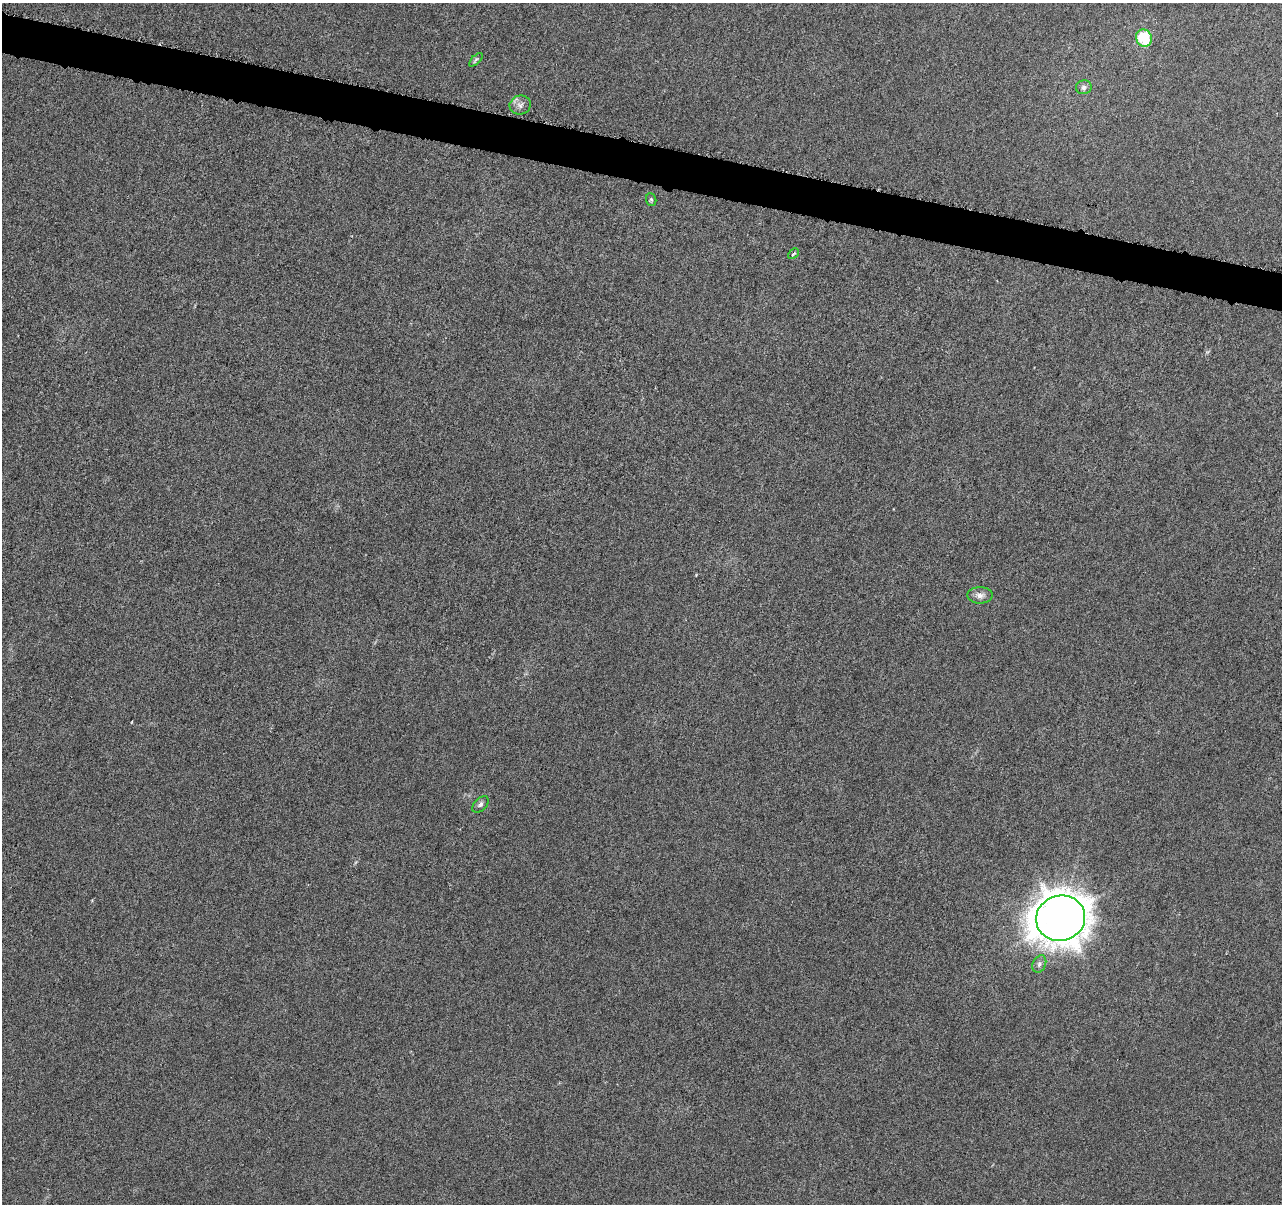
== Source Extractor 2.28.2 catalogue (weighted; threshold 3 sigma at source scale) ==
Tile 11 of 4 x 4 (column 3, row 3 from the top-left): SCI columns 2572-3851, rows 1487-2688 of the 5139 x 5321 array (HDU 1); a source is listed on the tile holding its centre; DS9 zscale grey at full resolution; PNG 1284 x 1206 px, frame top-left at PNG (2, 3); each listed source drawn as its Kron ellipse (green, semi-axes under 4 px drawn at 4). Shown black and unused: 3% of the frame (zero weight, under 4 of 8 exposures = <1% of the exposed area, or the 3 px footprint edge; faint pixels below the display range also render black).
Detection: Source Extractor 2.28.2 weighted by HDU 2 'WHT'; one run over the whole footprint, this tile lists its part. Background 0.00117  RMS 0.0022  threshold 0.00885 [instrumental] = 3 sigma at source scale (4.09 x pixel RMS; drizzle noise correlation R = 1.36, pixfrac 0.8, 0.0396/0.0396 arcsec/px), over >= 5 px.
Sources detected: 10; all 10 listed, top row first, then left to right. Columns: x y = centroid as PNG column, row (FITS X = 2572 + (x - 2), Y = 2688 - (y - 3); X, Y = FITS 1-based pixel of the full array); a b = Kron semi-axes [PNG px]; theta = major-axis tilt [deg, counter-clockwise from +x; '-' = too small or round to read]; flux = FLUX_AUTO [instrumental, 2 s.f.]
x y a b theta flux
1144 38 9 7 -64 6.8
476 60 8 3 45 0.32
1084 87 8 7 - 0.67
520 105 11 9 17 1.1
651 200 6 5 - 0.34
793 254 6 3 43 0.26
980 595 13 8 -1 1.1
480 804 10 6 45 0.59
1061 918 25 22 16 360
1039 964 9 6 64 0.61